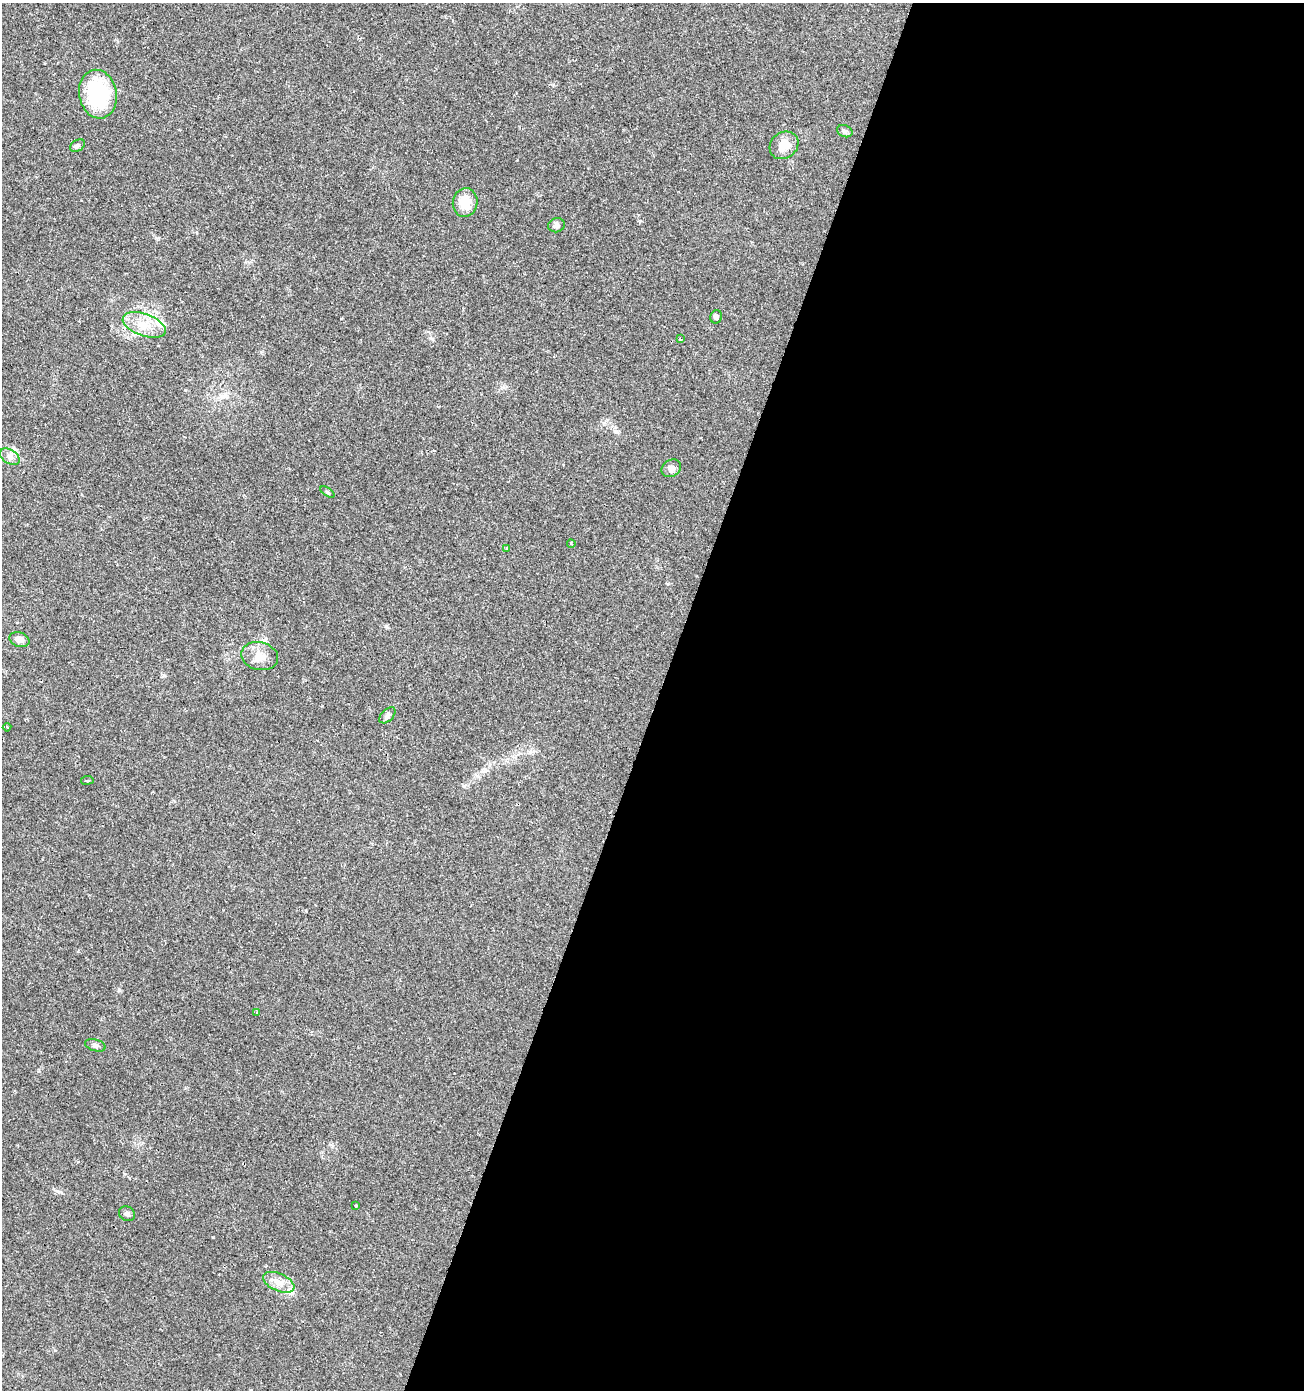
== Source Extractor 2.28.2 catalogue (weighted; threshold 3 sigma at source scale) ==
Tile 12 of 4 x 4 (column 4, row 3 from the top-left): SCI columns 4117-5418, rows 1396-2783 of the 5691 x 5558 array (HDU 1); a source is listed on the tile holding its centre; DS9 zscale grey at full resolution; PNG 1306 x 1392 px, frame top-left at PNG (2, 3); each listed source drawn as its Kron ellipse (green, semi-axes under 4 px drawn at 4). Shown black and unused: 50% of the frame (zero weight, under 2 of 3 exposures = <1% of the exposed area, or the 3 px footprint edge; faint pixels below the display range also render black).
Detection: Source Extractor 2.28.2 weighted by HDU 2 'WHT'; one run over the whole footprint, this tile lists its part. Background 0.0504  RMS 0.0045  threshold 0.0203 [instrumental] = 3 sigma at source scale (4.5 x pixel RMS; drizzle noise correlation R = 1.50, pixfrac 1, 0.0396/0.0396 arcsec/px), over >= 5 px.
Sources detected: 28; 2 cosmic-ray / hot-pixel residue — neither listed nor drawn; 2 inside a brighter listed object's ellipse — not listed separately; the other 24 listed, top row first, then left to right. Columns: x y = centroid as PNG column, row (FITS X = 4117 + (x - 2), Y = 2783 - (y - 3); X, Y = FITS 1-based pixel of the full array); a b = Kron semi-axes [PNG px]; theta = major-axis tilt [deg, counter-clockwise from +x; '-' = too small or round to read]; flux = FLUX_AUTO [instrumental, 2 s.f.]
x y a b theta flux
98 94 24 18 -80 37
845 131 8 6 -21 0.95
784 145 15 13 37 6.9
77 146 8 5 31 0.93
465 202 14 12 82 8.9
556 225 8 7 - 1.7
716 317 7 5 66 1.3
144 325 22 11 -20 8.1
680 339 4 3 - 2.3
10 457 11 7 -35 2.2
671 468 10 8 34 2
327 492 8 3 -34 0.57
571 544 4 3 - 0.49
506 548 3 3 - 5.9
19 640 10 7 -19 2.6
260 656 18 14 -14 5.7
387 715 10 5 45 1.2
7 727 4 2 - 0.38
87 780 6 3 7 0.74
257 1012 3 3 - 0.37
95 1045 10 5 -16 1.3
355 1206 3 3 - 1.6
127 1214 8 7 - 1.2
279 1282 17 8 -23 4.3
Unlisted compact peaks at least as high as the median listed source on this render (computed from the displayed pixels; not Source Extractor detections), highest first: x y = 213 1237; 119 990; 432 339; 386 626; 164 675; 615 431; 640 221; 464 786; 158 238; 185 390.